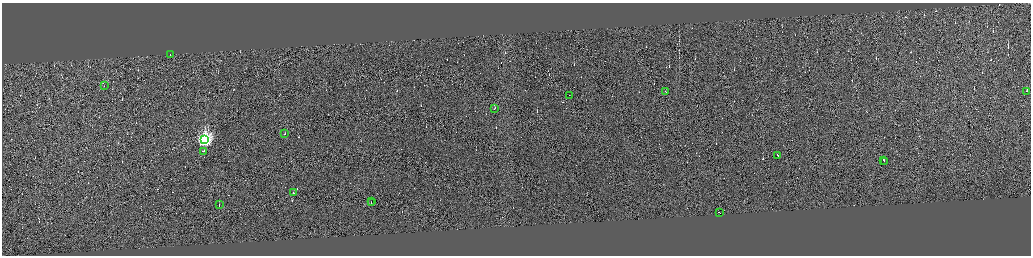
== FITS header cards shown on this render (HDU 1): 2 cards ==
NAXIS1  =                 4116
NAXIS2  =                 1014

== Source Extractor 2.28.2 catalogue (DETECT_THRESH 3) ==
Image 4116 x 1014 px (HDU 1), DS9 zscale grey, zoomed out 1/4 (1 PNG px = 4 x 4 image px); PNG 1033 x 258 px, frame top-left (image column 4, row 1011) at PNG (2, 3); each listed source drawn as its Kron ellipse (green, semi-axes under 4 px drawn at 4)
Background -0.0477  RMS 3.8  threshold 11.5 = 3 sigma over >= 5 px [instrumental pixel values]
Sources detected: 357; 340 cannot appear on this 1/4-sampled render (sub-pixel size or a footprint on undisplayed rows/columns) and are neither listed nor drawn; the other 17 listed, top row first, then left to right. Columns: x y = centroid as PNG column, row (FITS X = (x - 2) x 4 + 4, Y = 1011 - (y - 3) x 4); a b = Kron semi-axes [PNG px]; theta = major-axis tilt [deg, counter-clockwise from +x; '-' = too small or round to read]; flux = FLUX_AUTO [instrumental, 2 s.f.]
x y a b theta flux
170 54 2 1 - 14000
104 86 2 1 - 23000
665 91 2 1 - 12000
1026 91 2 1 - 32000
569 95 2 1 - 11000
494 109 2 1 - 18000
285 133 2 1 - 20000
205 140 4 4 - 630000
203 151 2 1 - 22000
777 155 3 1 - 22000
883 160 2 1 - 14000
884 161 2 1 - 15000
293 193 2 1 - 26000
371 201 2 1 - 26000
371 203 3 1 - 29000
219 205 3 1 - 23000
720 212 3 1 - 28000
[340 sub-pixel or undisplayed-footprint detections neither listed nor drawn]